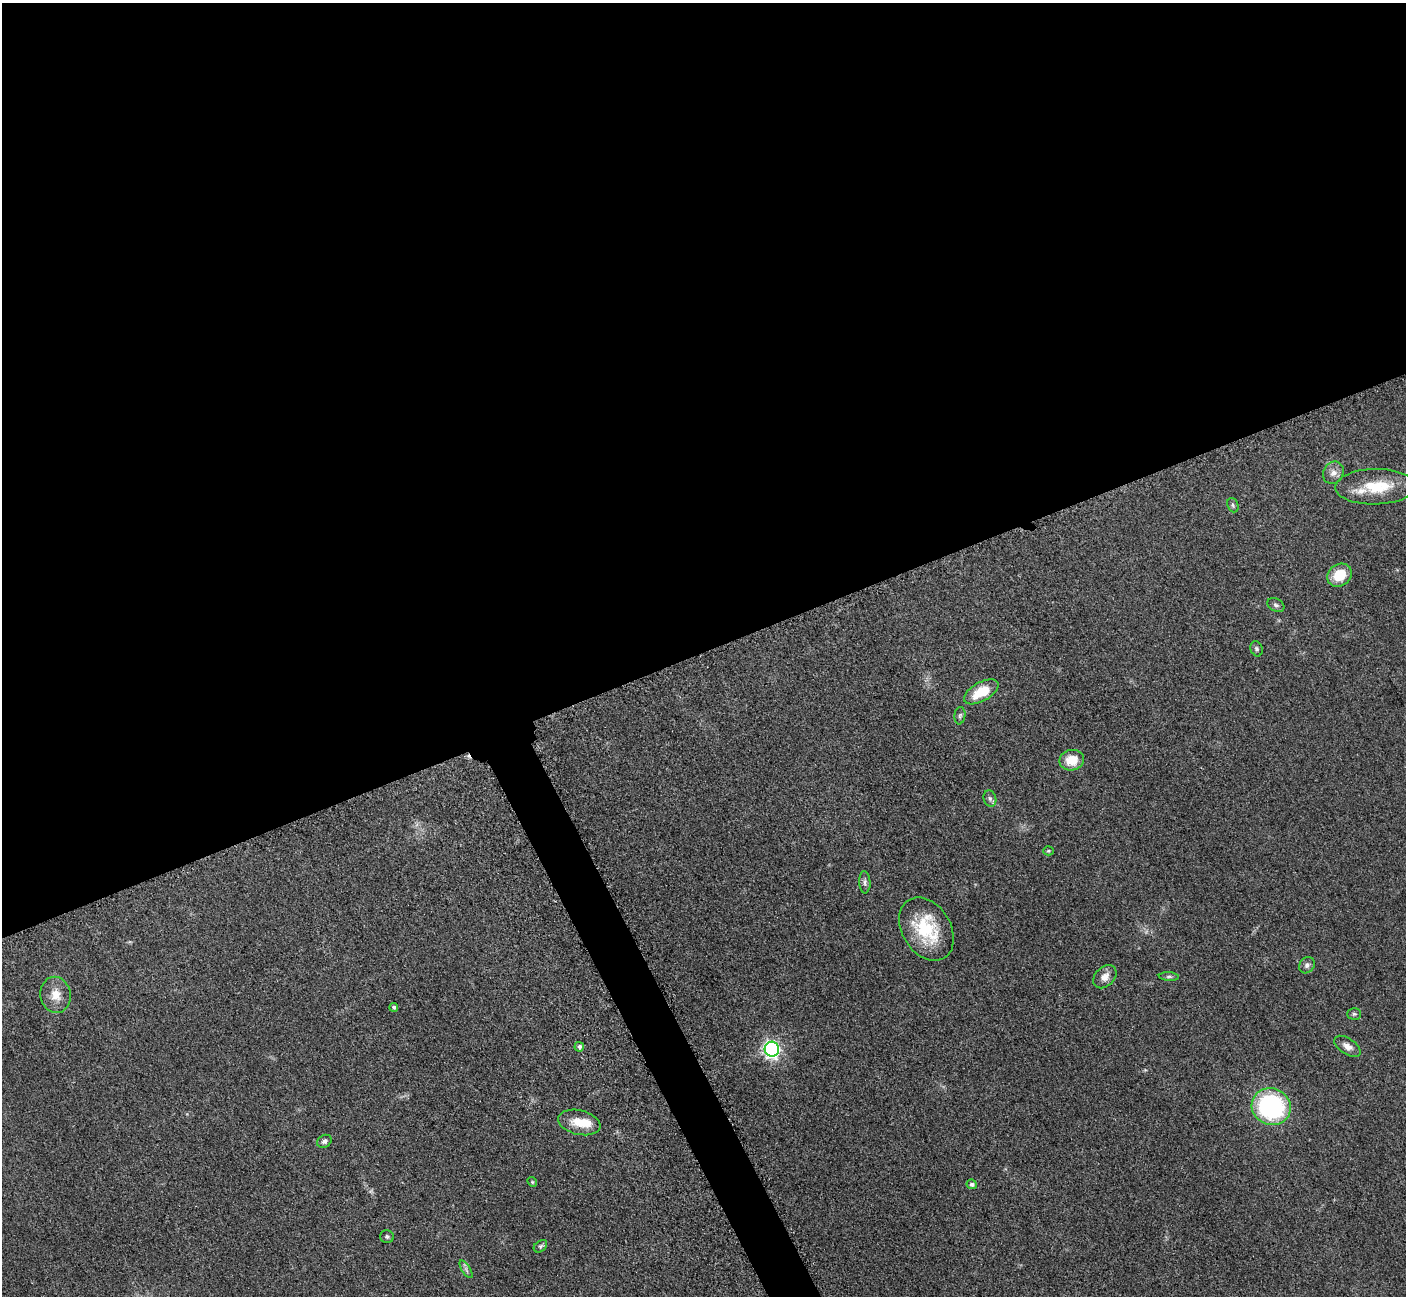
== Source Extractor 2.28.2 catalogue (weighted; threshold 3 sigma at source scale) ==
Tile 2 of 4 x 4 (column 2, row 1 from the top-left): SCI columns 1470-2873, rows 4073-5366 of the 5700 x 5663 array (HDU 1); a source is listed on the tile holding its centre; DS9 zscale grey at full resolution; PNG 1408 x 1298 px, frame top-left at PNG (2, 3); each listed source drawn as its Kron ellipse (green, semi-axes under 4 px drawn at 4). Shown black and unused: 52% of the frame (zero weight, under 3 of 5 exposures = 3% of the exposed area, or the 3 px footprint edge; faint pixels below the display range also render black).
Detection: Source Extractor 2.28.2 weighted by HDU 2 'WHT'; one run over the whole footprint, this tile lists its part. Background 0.0531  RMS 0.0059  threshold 0.0264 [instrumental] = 3 sigma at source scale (4.5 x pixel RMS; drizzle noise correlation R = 1.50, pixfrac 1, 0.05/0.05 arcsec/px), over >= 5 px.
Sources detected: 33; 3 inside a brighter listed object's ellipse — not listed separately; the other 30 listed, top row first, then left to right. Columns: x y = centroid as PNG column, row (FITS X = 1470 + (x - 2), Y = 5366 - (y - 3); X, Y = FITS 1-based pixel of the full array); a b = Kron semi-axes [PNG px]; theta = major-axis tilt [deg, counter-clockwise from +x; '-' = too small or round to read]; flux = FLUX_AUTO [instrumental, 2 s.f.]
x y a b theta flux
1333 473 11 10 - 4
1375 487 40 17 1 22
1233 505 7 5 -69 1.2
1340 575 13 10 35 15
1276 605 9 6 -30 1.6
1256 649 8 6 -68 1.3
981 692 19 9 29 15
960 716 9 5 81 1.3
1072 760 12 10 11 11
990 799 8 6 -74 1.8
1048 851 5 4 - 0.71
865 882 11 5 -87 1.8
926 929 34 24 -58 32
1307 965 9 7 49 2
1105 977 13 9 44 4.7
1169 977 10 4 -4 1.3
56 995 18 15 -79 8.4
394 1007 4 4 - 1.1
1354 1014 7 5 -1 1.1
1347 1046 15 8 -34 4
579 1047 5 5 - 2
772 1049 7 7 - 180
1271 1107 20 18 -24 81
579 1122 22 12 -13 11
324 1141 8 6 31 2
532 1182 5 4 - 0.72
972 1184 5 4 - 1.5
387 1237 7 6 - 1.3
540 1246 7 5 40 1.1
466 1269 10 4 -57 1.4